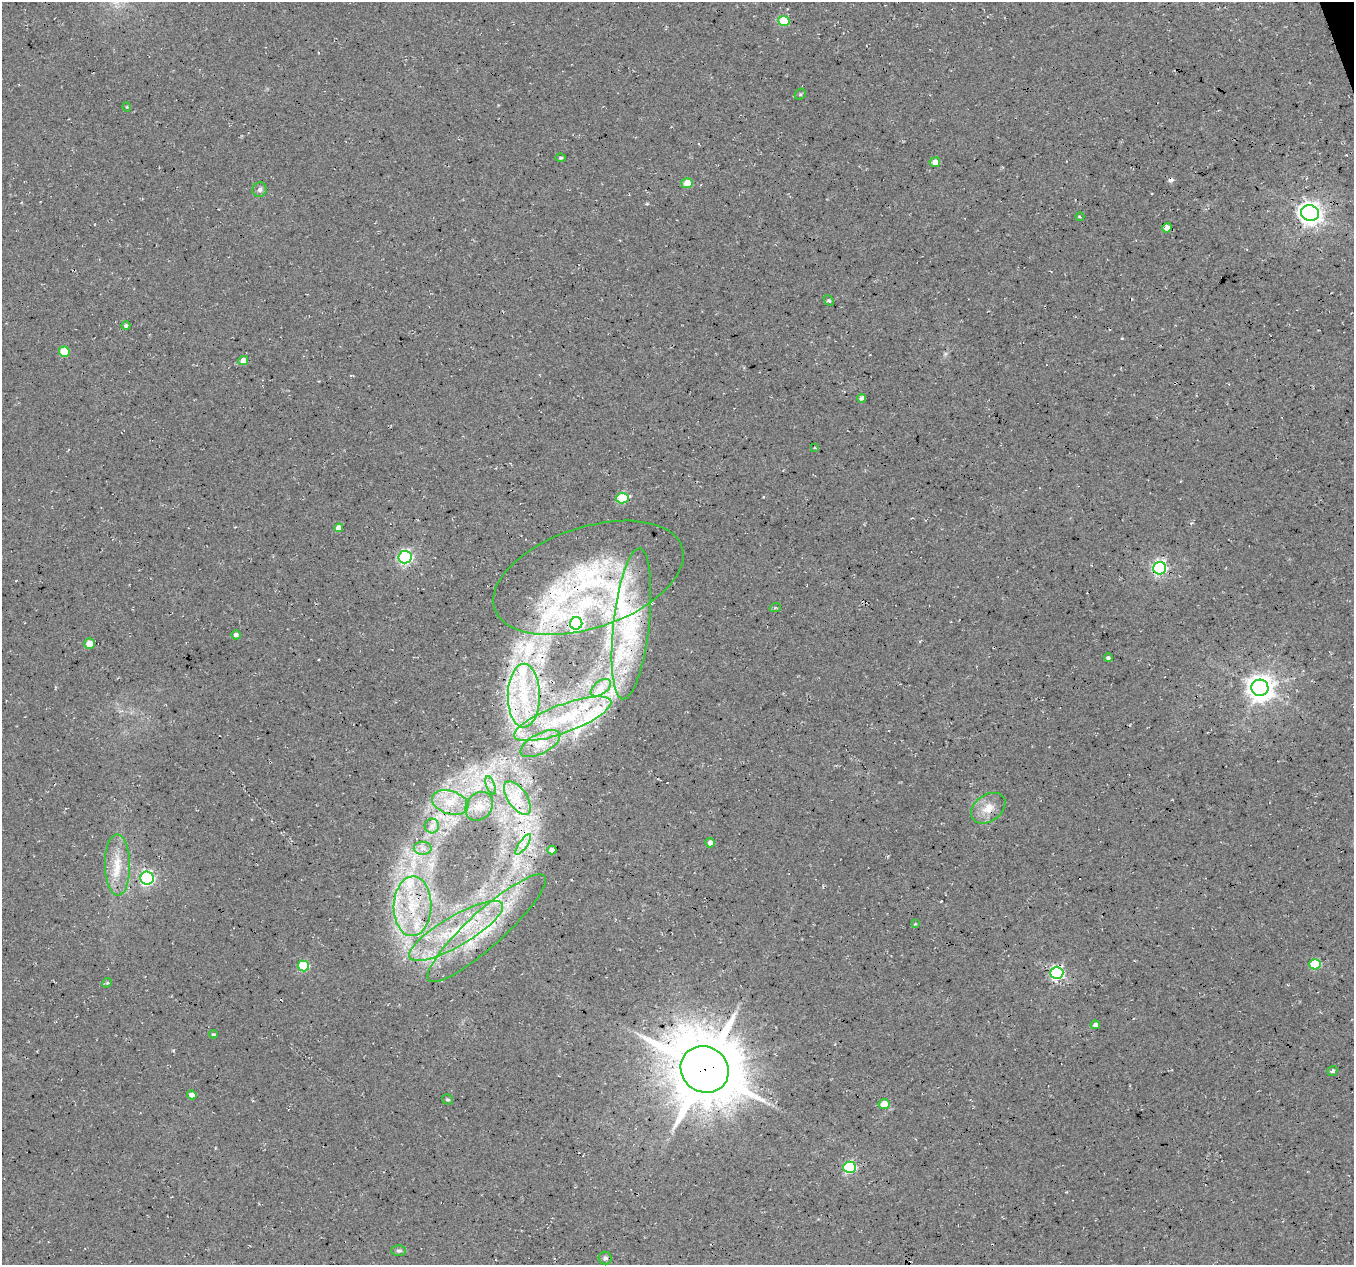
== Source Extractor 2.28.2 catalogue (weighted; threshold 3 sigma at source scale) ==
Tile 10 of 4 x 4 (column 2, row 3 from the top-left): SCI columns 1354-2705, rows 1381-2643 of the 5408 x 5234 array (HDU 1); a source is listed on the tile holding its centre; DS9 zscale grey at full resolution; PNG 1356 x 1267 px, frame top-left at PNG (2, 2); each listed source drawn as its Kron ellipse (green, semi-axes under 4 px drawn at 4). Shown black and unused: <1% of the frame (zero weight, under 3 of 4 exposures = <1% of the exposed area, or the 3 px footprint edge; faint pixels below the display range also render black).
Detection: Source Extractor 2.28.2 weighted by HDU 2 'WHT'; one run over the whole footprint, this tile lists its part. Background 0.0276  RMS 0.0063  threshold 0.0285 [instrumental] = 3 sigma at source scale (4.5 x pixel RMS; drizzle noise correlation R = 1.50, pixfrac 1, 0.0396/0.0396 arcsec/px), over >= 5 px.
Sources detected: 76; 3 cosmic-ray / hot-pixel residue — neither listed nor drawn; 11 inside a brighter listed object's ellipse — not listed separately; the other 62 listed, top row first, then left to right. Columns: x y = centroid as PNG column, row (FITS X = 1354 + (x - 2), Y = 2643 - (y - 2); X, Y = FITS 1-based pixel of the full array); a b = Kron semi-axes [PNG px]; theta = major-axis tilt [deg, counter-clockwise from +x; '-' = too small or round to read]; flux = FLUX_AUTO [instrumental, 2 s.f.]
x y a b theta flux
784 21 5 5 - 32
800 94 6 5 - 1
127 107 5 3 - 0.55
561 158 5 4 - 1.1
935 162 5 5 - 5.7
687 183 6 5 - 11
260 190 7 7 - 2.1
1310 213 9 7 -17 500
1080 217 4 4 - 0.85
1167 228 5 4 - 5.8
829 301 6 4 -47 1.1
126 326 4 4 - 1.4
64 352 5 5 - 20
243 361 5 4 - 6.2
862 398 4 4 - 2.3
815 448 3 2 - 0.56
622 498 6 5 - 29
339 528 4 4 - 5.5
405 557 6 6 - 140
1160 568 6 6 - 170
588 578 99 50 18 120
775 608 5 3 - 0.69
576 623 6 6 - 160
631 624 76 18 84 49
236 635 5 4 - 2
89 644 5 5 - 8.2
1108 658 4 3 - 1.3
601 688 11 6 37 3.6
1260 688 8 8 - 720
524 696 32 16 90 29
563 719 52 14 20 36
540 744 22 10 28 8.5
491 785 10 3 -69 1.2
517 798 19 9 -56 10
450 802 19 11 -17 11
479 806 15 12 49 6.4
988 808 19 13 35 9.8
432 826 7 7 - 2.6
710 843 5 4 - 3
523 844 12 3 55 2.3
423 848 9 6 -1 2.9
552 850 4 4 - 3.8
117 865 31 12 -89 16
147 878 6 6 - 140
412 906 30 19 88 33
915 924 4 2 - 0.48
487 928 78 18 42 54
456 931 53 15 30 47
1315 964 6 5 - 31
303 966 6 5 - 38
1057 973 6 6 - 120
107 983 5 4 - 0.76
1095 1025 4 4 - 2.7
213 1034 4 3 - 0.92
705 1069 25 22 -35 4400
1333 1071 5 4 - 1.6
192 1095 5 4 - 4.1
447 1099 5 5 - 1
884 1104 5 5 - 11
850 1167 6 6 - 73
398 1251 7 5 -1 1.4
605 1258 6 6 - 1.7
Overlapping masked pixels (flux is a lower limit): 11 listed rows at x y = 1160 568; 588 578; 576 623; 631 624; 524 696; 563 719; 988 808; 487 928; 456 931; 1315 964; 705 1069